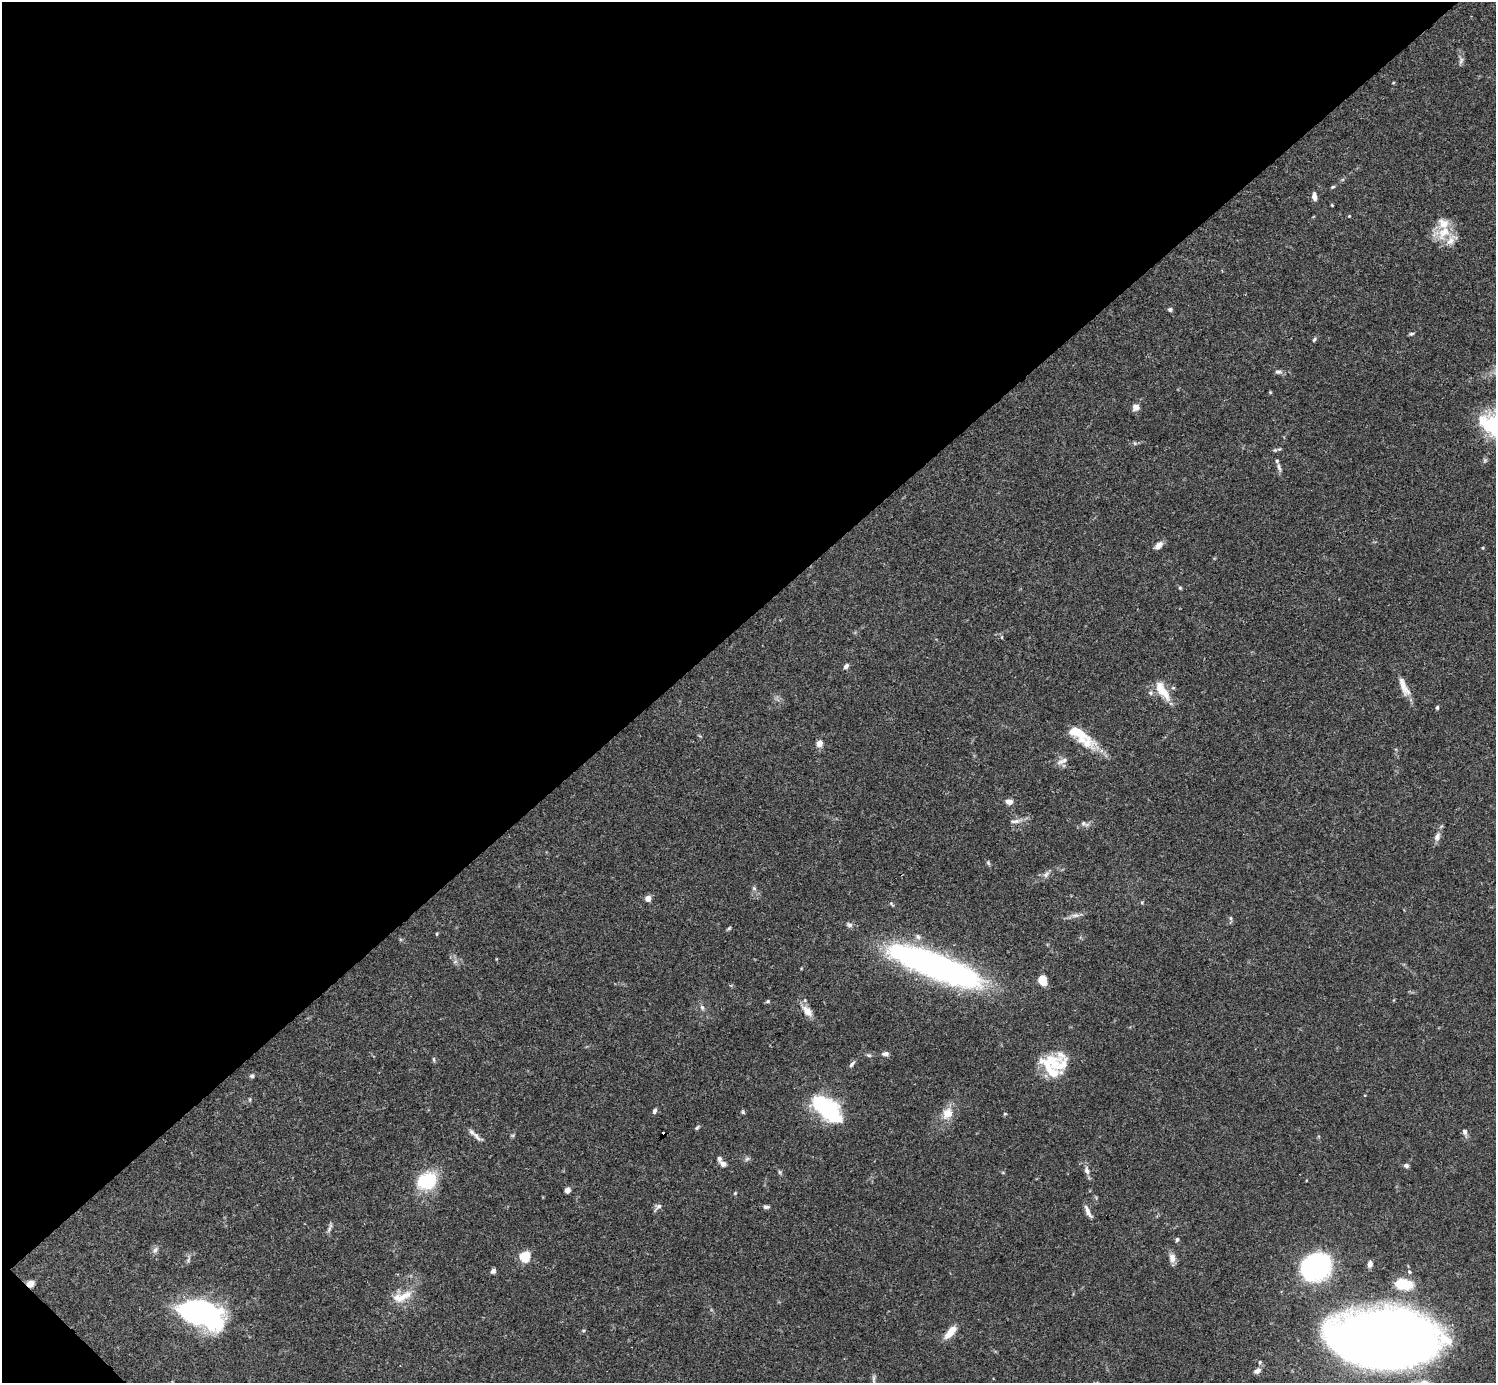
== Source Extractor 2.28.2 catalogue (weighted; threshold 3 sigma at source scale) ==
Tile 5 of 4 x 4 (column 1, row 2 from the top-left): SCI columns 1-1494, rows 2920-4300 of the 5981 x 5981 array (HDU 1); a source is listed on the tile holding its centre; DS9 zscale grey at full resolution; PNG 1498 x 1385 px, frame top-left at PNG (2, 2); no overlay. Shown black and unused: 45% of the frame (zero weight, under 3 of 4 exposures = <1% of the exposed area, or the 3 px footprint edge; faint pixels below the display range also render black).
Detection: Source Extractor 2.28.2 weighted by HDU 2 'WHT'; one run over the whole footprint, this tile lists its part. Background 0.0728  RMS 0.0032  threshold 0.0145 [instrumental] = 3 sigma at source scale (4.5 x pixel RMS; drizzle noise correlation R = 1.50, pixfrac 1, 0.05/0.05 arcsec/px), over >= 5 px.
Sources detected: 103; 2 inside a brighter object's white glare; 1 cosmic-ray / hot-pixel residue — not listed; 8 inside a brighter listed object's ellipse — not listed separately; the other 92 listed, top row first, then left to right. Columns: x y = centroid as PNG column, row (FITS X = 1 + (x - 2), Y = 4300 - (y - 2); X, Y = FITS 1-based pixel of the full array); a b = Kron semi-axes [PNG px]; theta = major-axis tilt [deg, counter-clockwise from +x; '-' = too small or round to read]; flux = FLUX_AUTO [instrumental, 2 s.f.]
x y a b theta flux
1461 60 11 6 82 1.1
1393 83 4 3 - 0.25
1333 187 6 4 21 0.4
1314 197 9 5 -83 1.6
1332 205 3 3 - 0.28
1349 216 4 4 - 0.22
1444 232 24 15 40 7.5
1170 309 5 4 - 0.7
1411 334 7 4 13 0.52
1314 339 7 4 47 0.55
1278 372 9 6 -9 0.94
1270 392 5 4 - 0.3
1136 407 8 8 - 1.9
1482 422 18 12 78 5.7
1275 450 5 5 - 0.41
1279 467 14 5 -70 1.2
1159 545 12 7 41 1.6
1482 548 4 4 - 0.35
1180 588 5 4 - 0.43
1002 637 5 3 - 0.35
846 666 8 5 48 0.9
1404 687 28 8 -65 3.7
1162 691 24 9 -55 6.6
1150 693 7 5 -22 0.73
1437 707 5 4 - 0.54
1088 742 25 17 -30 7.7
819 743 6 5 - 3
1062 761 18 6 22 1.7
1009 802 8 6 -12 1.7
1016 821 9 6 1 1.4
1083 823 6 5 - 0.68
1437 837 12 8 70 1.8
988 863 7 5 -69 0.54
1046 875 9 6 51 1.2
754 888 6 5 - 0.62
648 898 4 4 - 3.7
1075 915 12 6 5 1.4
1231 918 7 4 -90 0.51
849 925 9 6 -17 0.98
729 928 6 4 31 0.44
437 934 4 3 - 0.36
455 962 7 4 19 0.64
934 965 97 22 -21 120
1042 980 10 7 -70 4.4
768 1001 6 5 - 0.5
702 1007 8 5 -63 0.8
807 1011 18 9 -47 3.2
885 1054 8 5 3 1.2
869 1055 6 5 - 0.58
434 1059 7 3 -81 0.45
852 1064 9 4 49 0.89
1051 1068 32 22 -67 13
252 1076 7 5 30 0.64
250 1100 6 3 -73 0.35
821 1104 11 9 -11 32
654 1111 7 5 67 0.78
743 1112 6 4 -48 0.44
947 1113 17 14 59 4.6
1005 1114 5 4 - 0.35
697 1127 7 4 43 0.48
1465 1132 9 7 -76 1
512 1135 6 4 -18 0.4
476 1136 18 6 -43 1.9
747 1159 7 5 43 0.71
723 1164 9 6 -38 1.4
1406 1166 6 5 - 0.92
1087 1170 12 7 -74 1.6
780 1172 6 4 -47 0.5
427 1181 20 17 21 17
567 1190 6 6 - 1.3
735 1193 4 4 - 0.36
658 1207 12 6 46 1
766 1207 7 5 0 0.8
1088 1211 17 5 -62 1.8
329 1228 14 4 61 0.94
1177 1239 5 4 - 0.6
155 1250 11 5 51 0.99
525 1257 5 5 - 23
1172 1258 11 8 -86 2.1
1370 1264 7 5 83 1.3
1316 1268 19 15 13 89
493 1271 6 5 - 1
1409 1272 6 5 - 0.55
30 1284 7 6 - 2.6
1403 1284 18 10 -11 10
402 1297 30 12 21 6
199 1313 48 27 -19 54
583 1330 5 3 - 0.32
950 1332 17 7 48 4.4
1380 1340 69 35 -4 820
1257 1371 10 7 28 1.4
874 1379 13 4 -90 0.82
Overlapping masked pixels (flux is a lower limit): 2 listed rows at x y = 30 1284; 199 1313